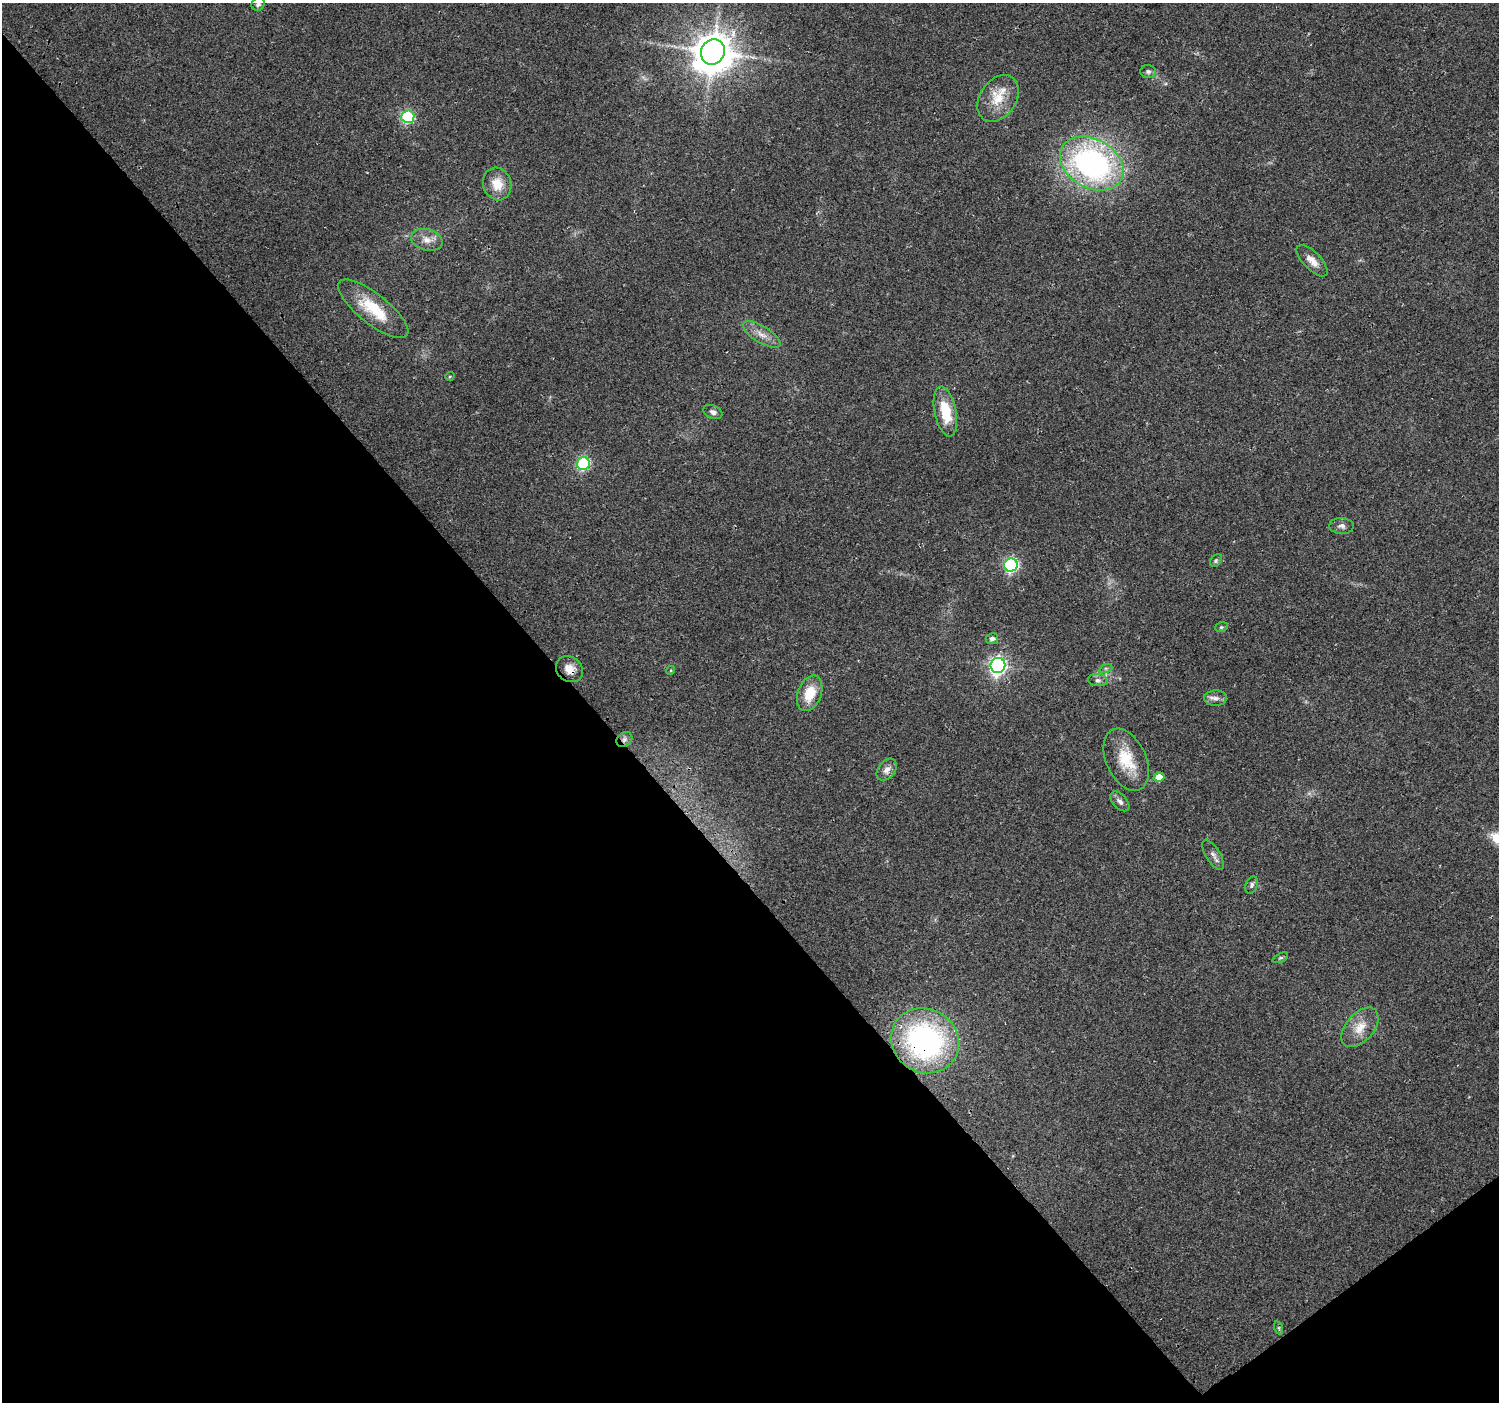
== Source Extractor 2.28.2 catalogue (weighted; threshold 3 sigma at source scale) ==
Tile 14 of 4 x 4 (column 2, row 4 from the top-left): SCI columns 1530-3026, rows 223-1622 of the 6047 x 5984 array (HDU 1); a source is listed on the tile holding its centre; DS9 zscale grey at full resolution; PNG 1501 x 1404 px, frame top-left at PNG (2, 3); each listed source drawn as its Kron ellipse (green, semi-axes under 4 px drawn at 4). Shown black and unused: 41% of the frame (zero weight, under 2 of 3 exposures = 2% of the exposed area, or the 3 px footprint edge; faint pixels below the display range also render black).
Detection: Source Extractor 2.28.2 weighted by HDU 2 'WHT'; one run over the whole footprint, this tile lists its part. Background 0.0578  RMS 0.011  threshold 0.0499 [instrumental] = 3 sigma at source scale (4.5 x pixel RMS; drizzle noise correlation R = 1.50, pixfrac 1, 0.0396/0.0396 arcsec/px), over >= 5 px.
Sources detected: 40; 1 too faint to see at this stretch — neither listed nor drawn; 1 inside a brighter listed object's ellipse — not listed separately; the other 38 listed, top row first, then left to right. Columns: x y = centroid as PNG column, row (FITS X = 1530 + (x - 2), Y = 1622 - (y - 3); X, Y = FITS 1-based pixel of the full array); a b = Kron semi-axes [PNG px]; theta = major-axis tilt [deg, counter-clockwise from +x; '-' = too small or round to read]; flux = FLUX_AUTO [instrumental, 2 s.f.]
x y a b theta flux
258 4 7 6 - 2.8
713 52 13 11 64 3000
1148 71 8 6 -4 3.3
998 98 25 18 56 26
408 117 6 6 - 130
1092 163 34 24 -29 290
497 184 16 14 -74 20
427 240 16 10 -16 10
1312 261 20 8 -46 10
373 309 43 15 -38 45
762 334 21 8 -32 11
450 376 5 3 - 0.86
713 412 10 6 -24 3.9
945 412 25 11 -79 34
583 464 6 6 - 120
1342 526 12 8 -3 4.6
1216 561 7 5 50 1.9
1011 565 7 6 - 190
1221 627 6 4 20 1.5
992 639 6 5 - 4.2
998 665 7 7 - 400
1106 668 6 4 18 1.7
569 669 14 12 -38 11
671 670 4 3 - 1
1098 680 10 6 -5 3.7
810 693 18 12 69 25
1215 698 11 8 1 5.4
624 740 8 6 38 3.6
1126 760 33 20 -66 36
887 770 12 8 51 7
1159 777 5 5 - 13
1120 801 12 7 -48 4.5
1213 855 17 7 -59 5.1
1252 885 9 6 69 3
1280 958 8 4 26 1.9
1360 1027 23 14 49 19
925 1041 35 32 -30 230
1279 1328 7 4 -72 1.7
Overlapping masked pixels (flux is a lower limit): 3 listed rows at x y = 569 669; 624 740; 925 1041
Isophote crosses this tile's border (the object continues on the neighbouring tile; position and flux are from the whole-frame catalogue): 1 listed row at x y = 258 4